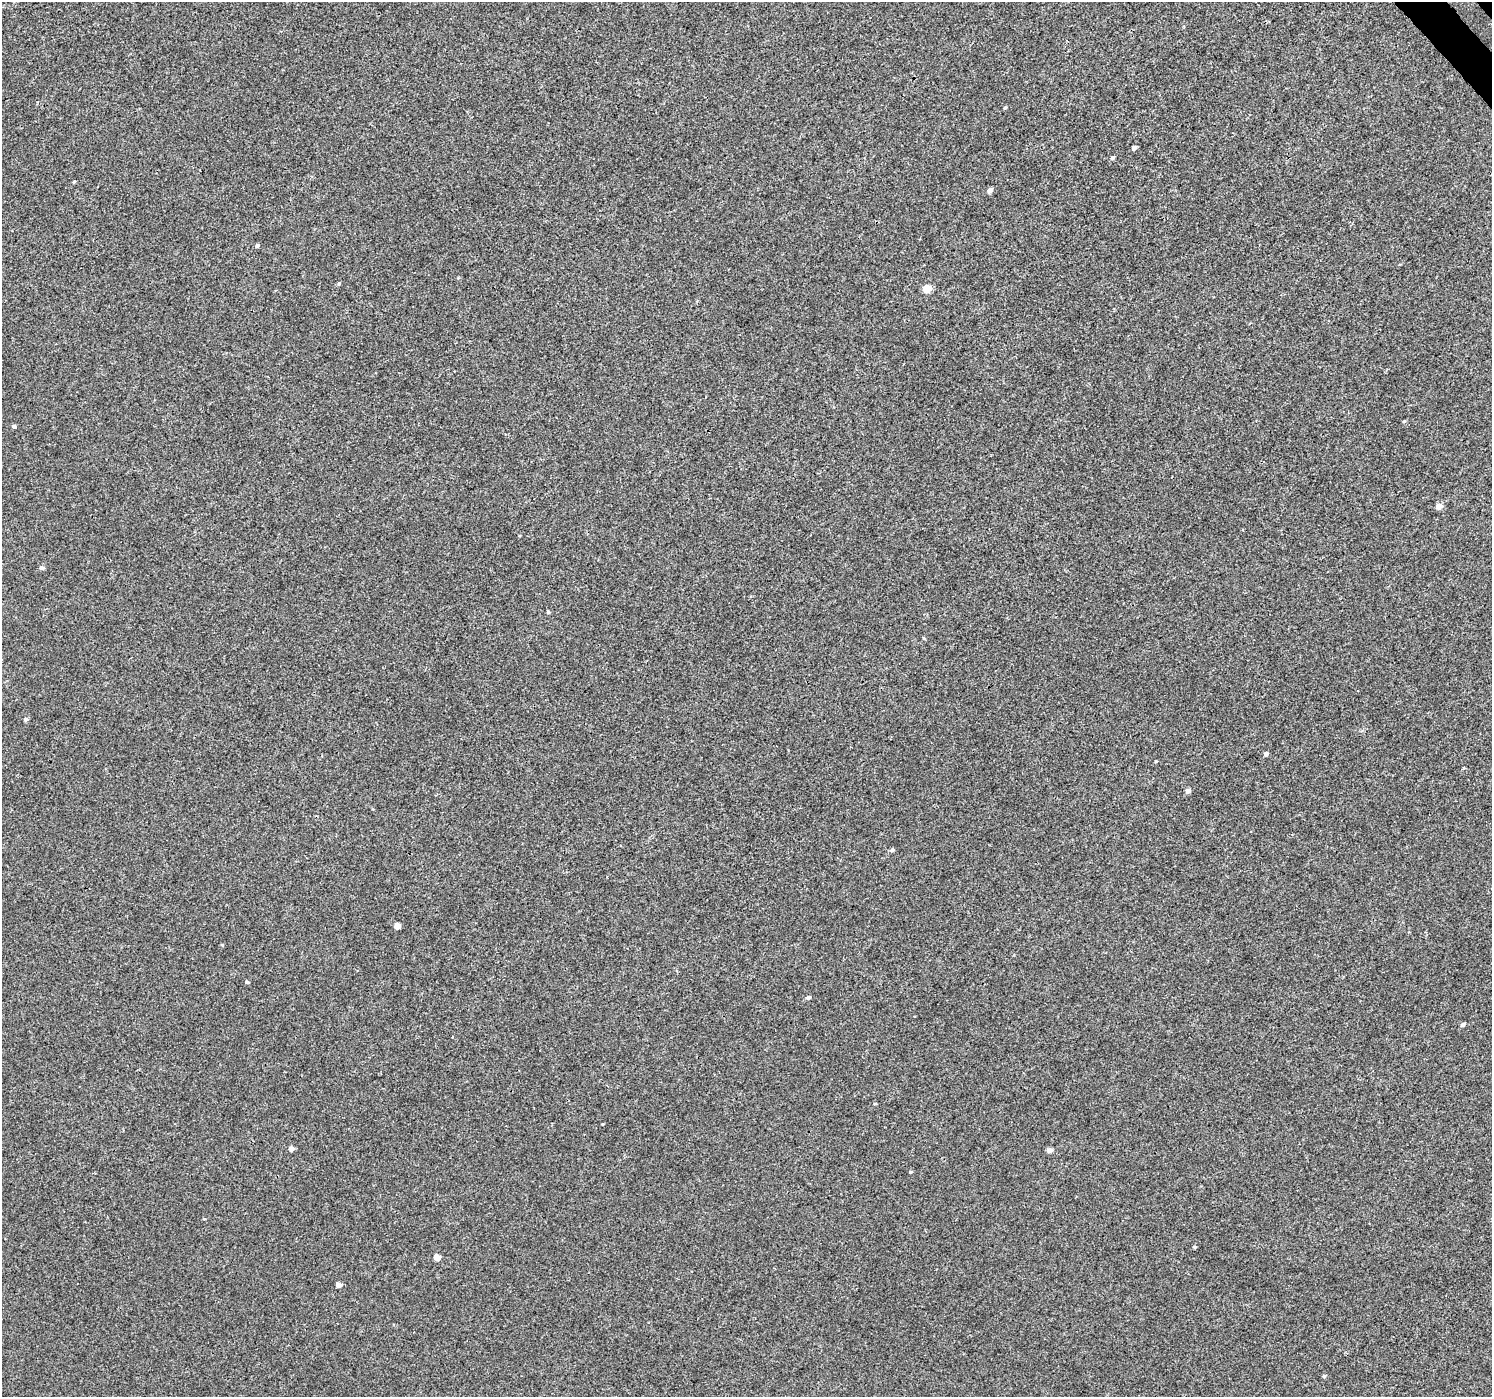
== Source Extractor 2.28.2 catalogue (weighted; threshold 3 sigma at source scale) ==
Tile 10 of 4 x 4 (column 2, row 3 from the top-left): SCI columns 1542-3031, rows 1641-3035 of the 6057 x 6008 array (HDU 1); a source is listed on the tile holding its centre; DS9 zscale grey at full resolution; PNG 1494 x 1399 px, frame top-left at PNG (2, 2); no overlay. Shown black and unused: <1% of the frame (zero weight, under 3 of 4 exposures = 5% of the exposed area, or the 3 px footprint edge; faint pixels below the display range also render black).
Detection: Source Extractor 2.28.2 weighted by HDU 2 'WHT'; one run over the whole footprint, this tile lists its part. Background -2.34e-04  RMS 0.0036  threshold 0.0163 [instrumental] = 3 sigma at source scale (4.5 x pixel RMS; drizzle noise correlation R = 1.50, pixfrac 1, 0.0396/0.0396 arcsec/px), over >= 5 px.
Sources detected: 34; all 34 listed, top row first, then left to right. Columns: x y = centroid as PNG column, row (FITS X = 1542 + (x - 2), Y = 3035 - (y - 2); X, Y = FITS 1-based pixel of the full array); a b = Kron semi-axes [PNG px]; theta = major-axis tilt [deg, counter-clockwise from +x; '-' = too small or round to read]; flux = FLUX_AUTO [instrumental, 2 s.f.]
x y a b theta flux
1005 107 5 3 - 0.46
1134 148 5 4 - 1.3
1112 158 6 4 44 0.71
74 182 4 3 - 0.4
990 190 5 4 - 2.1
257 246 5 5 - 0.71
458 278 5 4 - 0.33
339 284 5 4 - 0.49
927 289 5 5 - 7.9
1404 421 5 4 - 0.45
14 426 5 4 - 0.71
1439 506 5 5 - 3
42 568 6 5 - 1.1
548 612 5 4 - 0.49
924 638 5 4 - 0.37
26 719 5 5 - 0.91
1266 754 5 4 - 0.94
1156 761 3 3 - 0.35
1464 768 5 3 - 0.33
1188 791 5 5 - 1.6
892 850 6 4 26 0.77
397 926 5 5 - 3.4
222 945 4 4 - 0.36
247 982 4 4 - 0.66
808 998 6 5 - 0.78
1463 1025 5 4 - 0.93
875 1104 5 3 - 0.32
602 1124 4 3 - 0.26
291 1148 5 5 - 1.8
1049 1150 5 4 - 2
910 1172 5 3 - 0.34
1194 1247 4 4 - 0.47
437 1257 5 4 - 4.2
338 1285 5 4 - 2.6
Unlisted compact peaks at least as high as the median listed source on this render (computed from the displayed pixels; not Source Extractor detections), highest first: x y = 1324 1376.